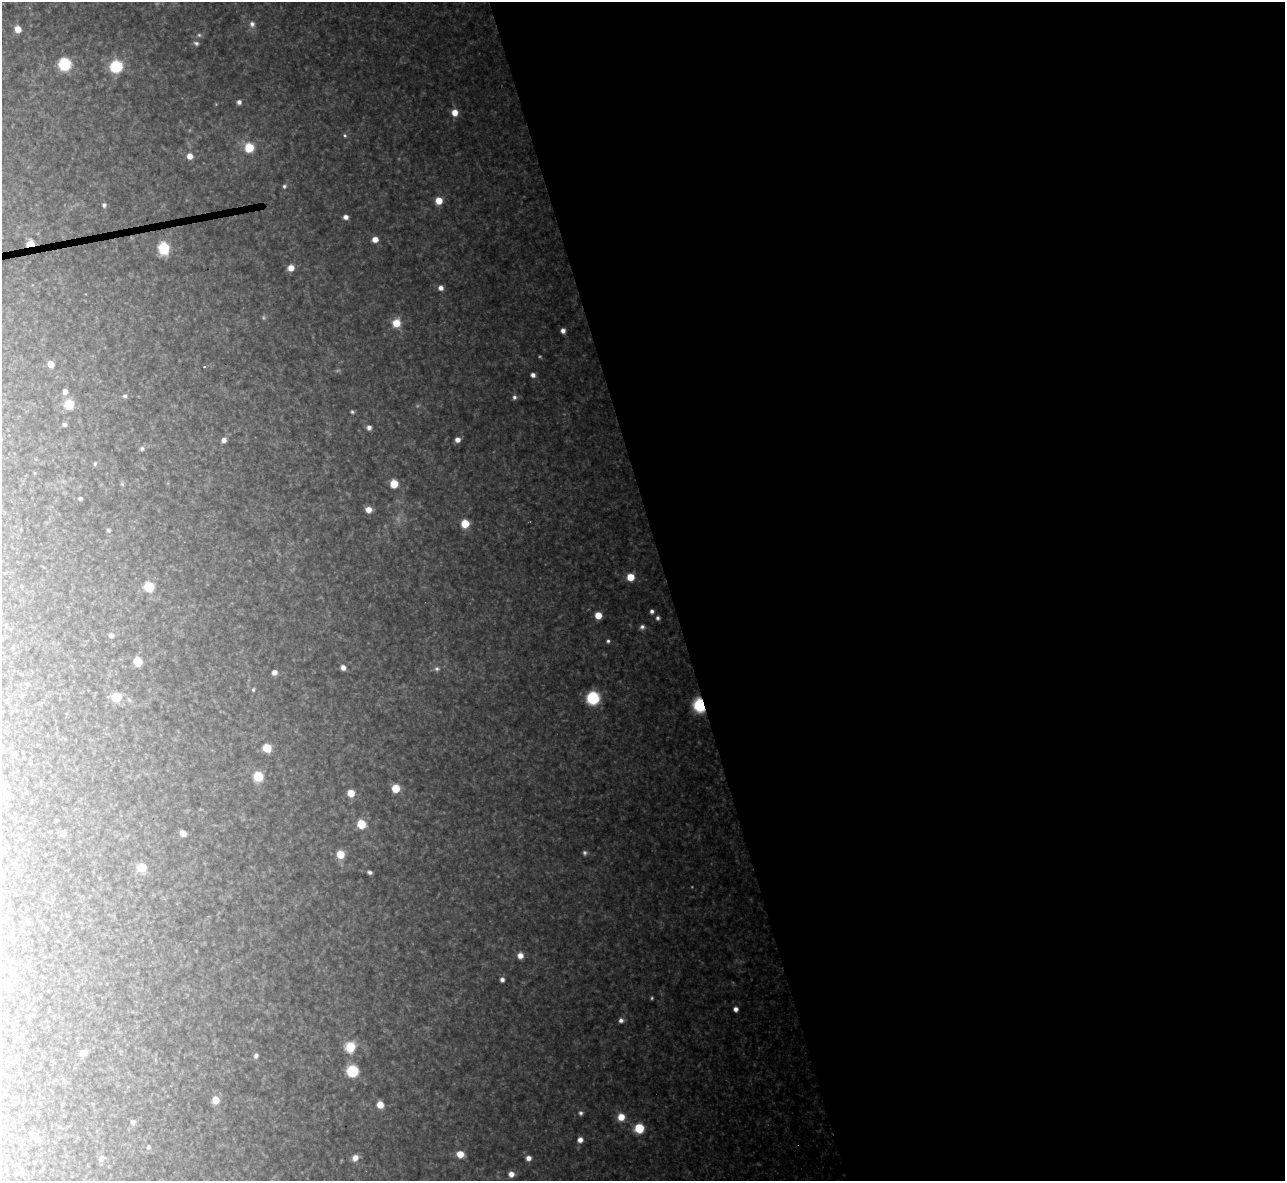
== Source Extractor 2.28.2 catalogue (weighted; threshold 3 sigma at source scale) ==
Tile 8 of 4 x 4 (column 4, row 2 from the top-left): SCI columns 3851-5133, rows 2499-3677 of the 5133 x 5115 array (HDU 1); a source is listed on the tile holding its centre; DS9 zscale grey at full resolution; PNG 1287 x 1183 px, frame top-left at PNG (2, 2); no overlay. Shown black and unused: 48% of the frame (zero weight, under 3 of 4 exposures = <1% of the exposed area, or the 3 px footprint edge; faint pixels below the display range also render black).
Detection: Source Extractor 2.28.2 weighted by HDU 2 'WHT'; one run over the whole footprint, this tile lists its part. Background 0.327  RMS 0.02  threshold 0.0884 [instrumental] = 3 sigma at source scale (4.5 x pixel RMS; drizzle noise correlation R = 1.50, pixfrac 1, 0.05/0.05 arcsec/px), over >= 5 px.
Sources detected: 104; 10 too faint to see at this stretch — not listed; the other 94 listed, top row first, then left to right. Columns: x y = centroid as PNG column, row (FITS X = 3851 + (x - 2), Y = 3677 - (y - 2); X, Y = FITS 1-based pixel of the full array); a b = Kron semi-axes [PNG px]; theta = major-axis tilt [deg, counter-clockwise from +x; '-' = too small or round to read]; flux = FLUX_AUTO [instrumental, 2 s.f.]
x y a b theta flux
252 24 10 8 -84 12
18 29 5 5 - 29
199 35 8 5 8 5.7
196 43 7 5 -15 5.7
65 64 7 7 - 240
116 66 7 7 - 200
239 102 5 5 - 8.3
455 113 7 7 - 26
345 135 6 5 - 3.7
249 148 7 6 - 80
190 156 6 6 - 19
284 186 6 6 - 4.7
439 201 6 6 - 34
104 205 5 5 - 5.9
346 217 5 5 - 12
375 239 6 6 - 19
30 244 6 5 - 49
164 248 7 6 - 170
291 268 6 6 - 21
441 288 6 6 - 12
396 323 9 8 - 41
563 331 5 4 - 10
51 364 6 6 - 22
204 367 3 2 - 2.9
533 375 5 4 - 9.3
65 391 6 5 - 12
125 396 6 6 - 6.2
514 397 6 6 - 7
69 404 9 9 - 41
352 412 5 4 - 3.8
65 424 5 4 - 5.4
369 427 5 5 - 9.9
224 440 6 6 - 11
457 440 6 5 - 13
142 448 7 6 - 6.3
95 464 5 5 - 4
122 484 6 5 - 3.5
394 484 6 6 - 54
80 498 5 4 - 5.5
368 510 6 6 - 18
465 523 6 6 - 64
108 530 6 5 - 3.9
630 577 6 6 - 40
149 587 6 6 - 94
652 611 5 4 - 6.9
598 615 6 5 - 34
658 618 5 5 - 5.6
642 627 7 6 - 7.5
111 635 6 6 - 8
608 641 5 5 - 4.5
137 662 6 6 - 60
343 667 5 5 - 12
437 669 9 7 1 7.7
274 672 5 5 - 12
27 684 6 4 -17 3.2
253 690 5 4 - 3.3
116 697 7 6 - 68
593 698 8 8 - 180
129 700 7 5 -46 4.7
700 705 8 7 - 200
267 748 6 6 - 54
258 777 7 7 - 68
396 788 6 6 - 49
351 793 6 6 - 34
7 794 6 5 - 24
361 824 7 6 - 60
183 833 5 5 - 21
63 834 7 6 - 9.8
340 854 6 6 - 45
142 868 6 6 - 56
369 872 5 4 - 6
520 956 7 6 - 16
13 973 6 6 - 9.5
502 980 5 4 - 7.9
736 1009 4 4 - 13
621 1020 6 6 - 9.3
350 1047 7 7 - 82
83 1053 6 5 - 18
256 1055 5 4 - 8.6
352 1071 7 7 - 160
215 1100 7 6 - 30
380 1105 6 6 - 29
581 1113 6 6 - 5.8
621 1117 7 7 - 33
133 1122 6 6 - 8.7
639 1128 7 6 - 90
35 1137 8 6 -47 15
580 1140 6 6 - 15
148 1147 7 6 - 5.3
460 1154 6 5 - 34
355 1158 8 7 - 17
528 1158 6 6 - 12
101 1159 10 7 32 7.9
511 1174 6 5 - 17
Overlapping masked pixels (flux is a lower limit): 2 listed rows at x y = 30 244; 700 705